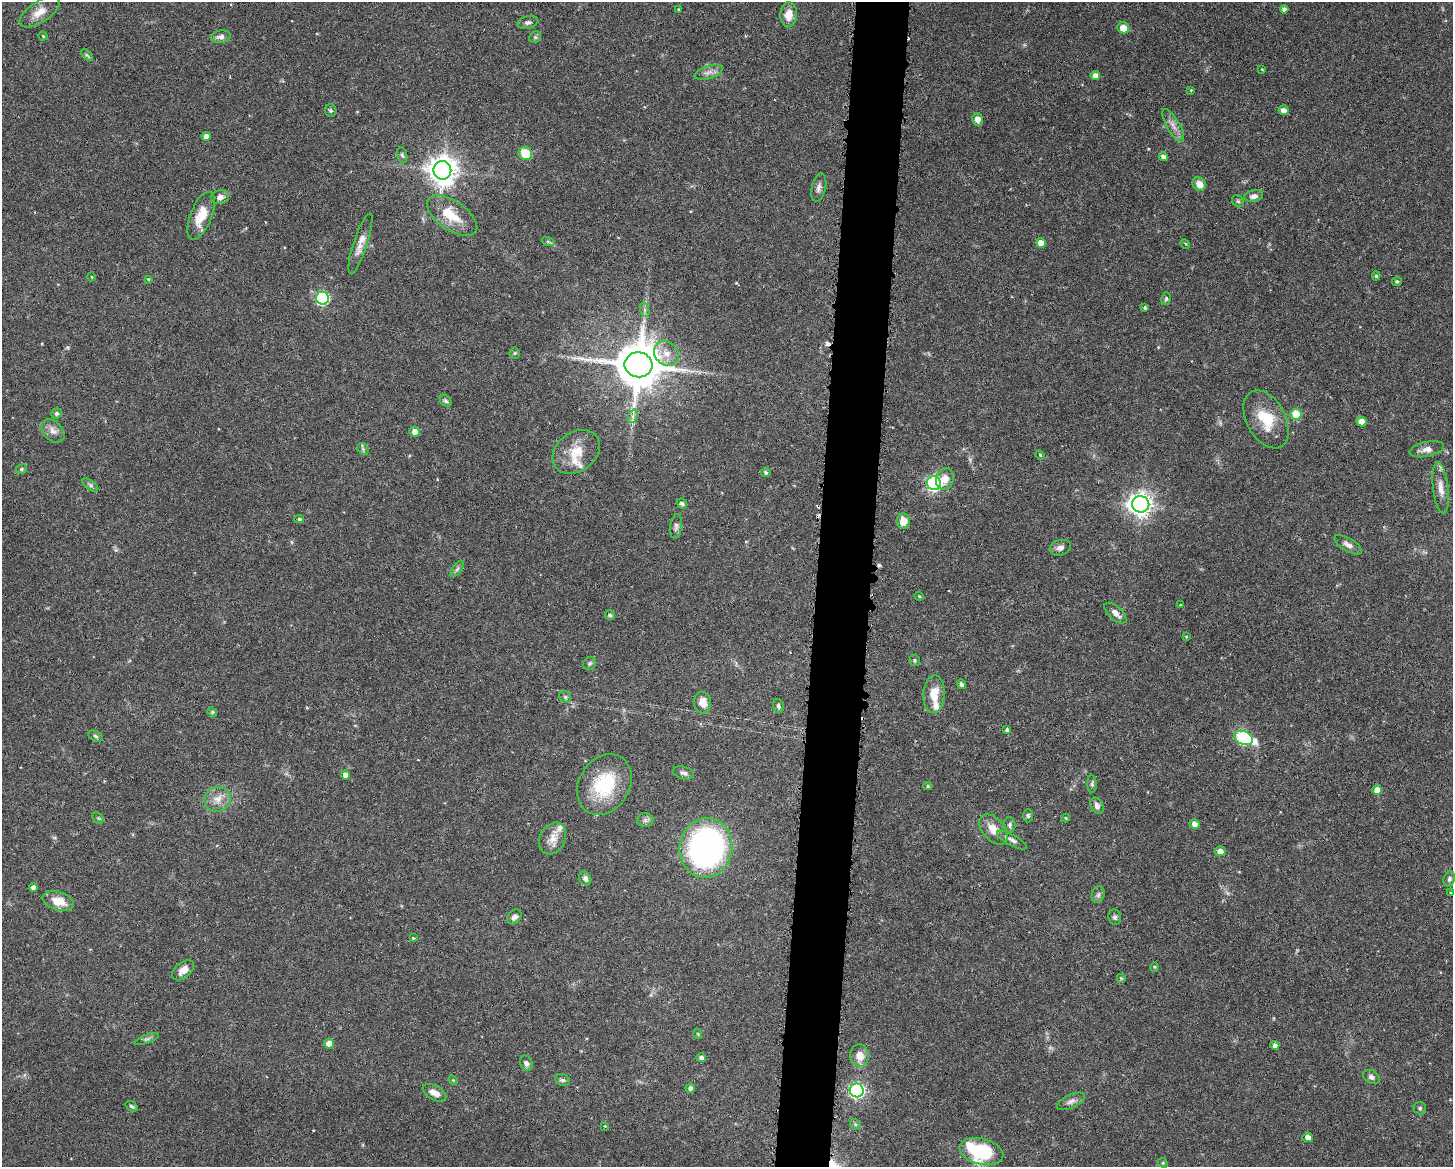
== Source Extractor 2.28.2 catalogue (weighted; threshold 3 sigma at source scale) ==
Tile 5 of 3 x 4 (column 2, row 2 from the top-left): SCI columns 1560-3010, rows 2332-3496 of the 4683 x 4661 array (HDU 1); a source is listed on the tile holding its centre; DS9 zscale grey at full resolution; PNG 1455 x 1169 px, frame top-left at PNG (2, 2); each listed source drawn as its Kron ellipse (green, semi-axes under 4 px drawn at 4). Shown black and unused: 4% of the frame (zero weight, under 3 of 6 exposures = <1% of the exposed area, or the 3 px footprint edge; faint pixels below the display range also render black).
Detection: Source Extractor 2.28.2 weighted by HDU 2 'WHT'; one run over the whole footprint, this tile lists its part. Background 0.143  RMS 0.0038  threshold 0.0156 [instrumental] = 3 sigma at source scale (4.09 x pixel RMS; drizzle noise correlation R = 1.36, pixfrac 0.8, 0.05/0.05 arcsec/px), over >= 5 px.
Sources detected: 149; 1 too faint to see at this stretch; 5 cosmic-ray / hot-pixel residue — neither listed nor drawn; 4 inside a brighter listed object's ellipse — not listed separately; the other 139 listed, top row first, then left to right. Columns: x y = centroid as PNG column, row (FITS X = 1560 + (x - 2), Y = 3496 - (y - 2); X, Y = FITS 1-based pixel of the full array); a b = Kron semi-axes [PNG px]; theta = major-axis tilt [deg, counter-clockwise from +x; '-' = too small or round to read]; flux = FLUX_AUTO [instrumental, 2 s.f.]
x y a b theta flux
678 9 3 2 - 0.32
1284 9 4 4 - 1.3
40 12 23 10 34 4.4
789 15 12 8 86 4.6
528 22 11 6 13 1.1
1123 28 6 5 - 4.8
43 36 4 4 - 0.38
221 37 10 6 8 1.6
535 37 6 5 - 0.66
87 55 7 4 -44 0.57
1262 69 3 3 - 0.3
709 72 15 6 18 2
1095 75 5 4 - 2.5
1191 90 4 3 - 0.32
331 110 6 5 - 0.58
1283 110 5 4 - 2.2
977 119 6 5 - 3
1173 125 18 6 -59 2.6
206 136 4 4 - 2.8
525 153 7 6 - 8.4
402 155 8 5 -77 0.77
1163 157 4 4 - 1.8
442 170 9 9 - 490
1199 184 7 6 - 2.8
819 188 14 7 77 1.6
1254 196 9 6 10 1.7
220 197 9 6 15 1.9
1238 201 6 5 - 0.59
201 216 25 10 68 7.9
452 216 29 14 -34 8.6
548 241 6 4 -20 0.52
360 243 31 7 72 3.6
1041 243 5 4 - 3.7
1185 244 5 4 - 0.45
1376 276 4 4 - 0.51
92 277 4 3 - 0.31
148 279 4 4 - 0.39
1397 281 5 4 - 0.54
322 298 6 6 - 43
1166 299 6 5 - 0.6
1145 307 4 3 - 0.62
645 310 7 4 -72 0.79
515 353 5 5 - 0.45
666 353 13 11 -47 4.1
638 365 14 12 -8 1800
446 401 6 5 - 0.79
56 413 5 5 - 0.81
1296 414 5 5 - 10
633 416 7 4 72 1.1
1266 419 31 19 -62 12
1361 421 5 5 - 3.3
53 431 13 9 -47 2.5
415 431 5 5 - 2.7
363 449 6 5 - 0.64
1427 449 17 7 12 2.5
576 452 25 19 37 9.1
1040 455 4 4 - 0.42
21 469 6 4 24 0.53
766 472 5 4 - 0.72
945 479 11 8 73 3.4
934 483 7 7 - 84
90 485 9 4 -36 0.75
1441 488 26 7 -83 3.7
682 503 5 4 - 0.91
1141 504 8 8 - 280
299 519 4 4 - 0.57
903 521 8 7 - 3.7
676 526 12 6 81 1.2
1348 545 15 6 -31 1.8
1060 548 11 7 16 1.6
457 569 9 4 54 0.85
919 596 4 4 - 0.4
1181 605 4 3 - 0.33
1115 613 13 6 -42 2.1
610 615 5 5 - 0.84
1186 637 3 3 - 0.3
915 660 6 5 - 0.57
590 663 7 6 - 0.66
961 684 5 4 - 0.84
934 694 19 11 87 6.6
565 697 6 5 - 0.6
702 703 11 8 -85 3.4
778 706 7 5 -73 0.89
212 712 5 4 - 0.43
1007 730 3 3 - 0.78
95 736 7 5 -28 0.69
1244 738 10 6 -22 38
683 773 11 6 -15 1.2
345 775 4 4 - 2.2
1092 784 9 4 -87 0.73
604 785 32 25 58 22
928 786 5 4 - 0.48
1377 790 5 4 - 3.3
217 799 14 12 24 3.8
1097 806 9 6 -61 1.5
1028 816 6 5 - 0.66
98 818 6 5 - 0.54
1066 818 4 3 - 0.29
645 820 8 7 - 1.1
1195 824 5 4 - 2.5
1010 825 7 6 - 0.82
994 829 18 11 -48 4.9
552 839 17 12 62 3.9
1012 840 17 5 -29 1.6
706 848 30 26 80 110
1220 851 5 5 - 2.7
585 878 7 5 -65 1.2
1449 879 8 5 73 0.84
33 887 4 4 - 1.4
1451 893 4 3 - 0.37
1098 895 8 6 75 1
58 901 16 9 -16 5.7
514 917 8 6 50 1.4
1115 917 8 6 -75 0.88
413 938 4 3 - 0.36
1154 967 5 4 - 0.38
183 970 13 7 40 2.9
1121 978 5 5 - 0.46
698 1034 5 3 - 0.32
147 1039 13 3 20 0.85
329 1044 5 5 - 3.9
1275 1045 4 4 - 1.4
859 1056 11 9 -89 4
701 1058 5 4 - 1.4
526 1063 8 6 -63 1.2
1371 1077 8 6 -29 1.2
453 1080 5 4 - 0.4
562 1080 7 5 -19 0.85
690 1088 5 4 - 1.4
857 1090 7 7 - 90
434 1093 13 7 -29 2.6
1071 1101 15 6 24 1.7
132 1106 6 4 -38 0.66
1420 1108 6 6 - 0.67
855 1124 6 4 -46 0.64
605 1126 4 4 - 0.34
1308 1137 5 5 - 2.1
981 1152 22 13 -14 31
1163 1163 5 4 - 0.43